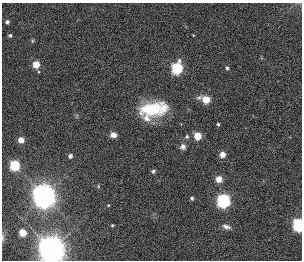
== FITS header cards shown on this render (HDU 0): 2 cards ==
NAXIS1  =                  300
NAXIS2  =                  258

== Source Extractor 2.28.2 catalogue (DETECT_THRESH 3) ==
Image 300 x 258 px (HDU 0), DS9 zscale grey, 1 PNG px = 1 image px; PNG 304 x 262 px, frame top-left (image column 1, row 258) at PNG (2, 3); no overlay
Background 0.00118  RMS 0.028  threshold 0.0844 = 3 sigma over >= 5 px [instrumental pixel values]
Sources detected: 30; all 30 listed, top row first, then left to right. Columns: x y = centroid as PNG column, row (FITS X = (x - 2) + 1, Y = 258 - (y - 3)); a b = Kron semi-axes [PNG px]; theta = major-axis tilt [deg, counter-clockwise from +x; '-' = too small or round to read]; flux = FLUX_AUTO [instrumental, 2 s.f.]
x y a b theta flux
7 22 4 4 - 5.6
10 35 4 4 - 3.3
32 41 5 3 - 2.1
36 64 5 4 - 42
177 68 6 5 - 210
227 68 4 4 - 3.8
206 99 7 5 -16 50
154 109 35 17 8 95
146 118 11 9 -32 15
218 124 4 4 - 3
113 135 6 5 - 11
198 136 5 5 - 52
187 137 5 5 - 2.9
21 140 4 4 - 23
183 147 7 7 - 7.4
222 154 4 4 - 22
70 156 4 4 - 6.9
15 165 5 5 - 150
153 171 5 4 - 3.3
219 179 5 5 - 27
98 186 5 3 - 1.5
44 197 12 11 - 890
192 198 4 3 - 3.9
224 201 6 6 - 420
112 225 3 2 - 1.9
299 225 6 5 - 350
226 227 10 5 -17 7.1
23 232 5 4 - 46
2 237 6 3 -90 2.4
51 250 13 12 - 1200
At the frame edge (FLAGS 8, measured only in part): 3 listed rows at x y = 299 225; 2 237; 51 250